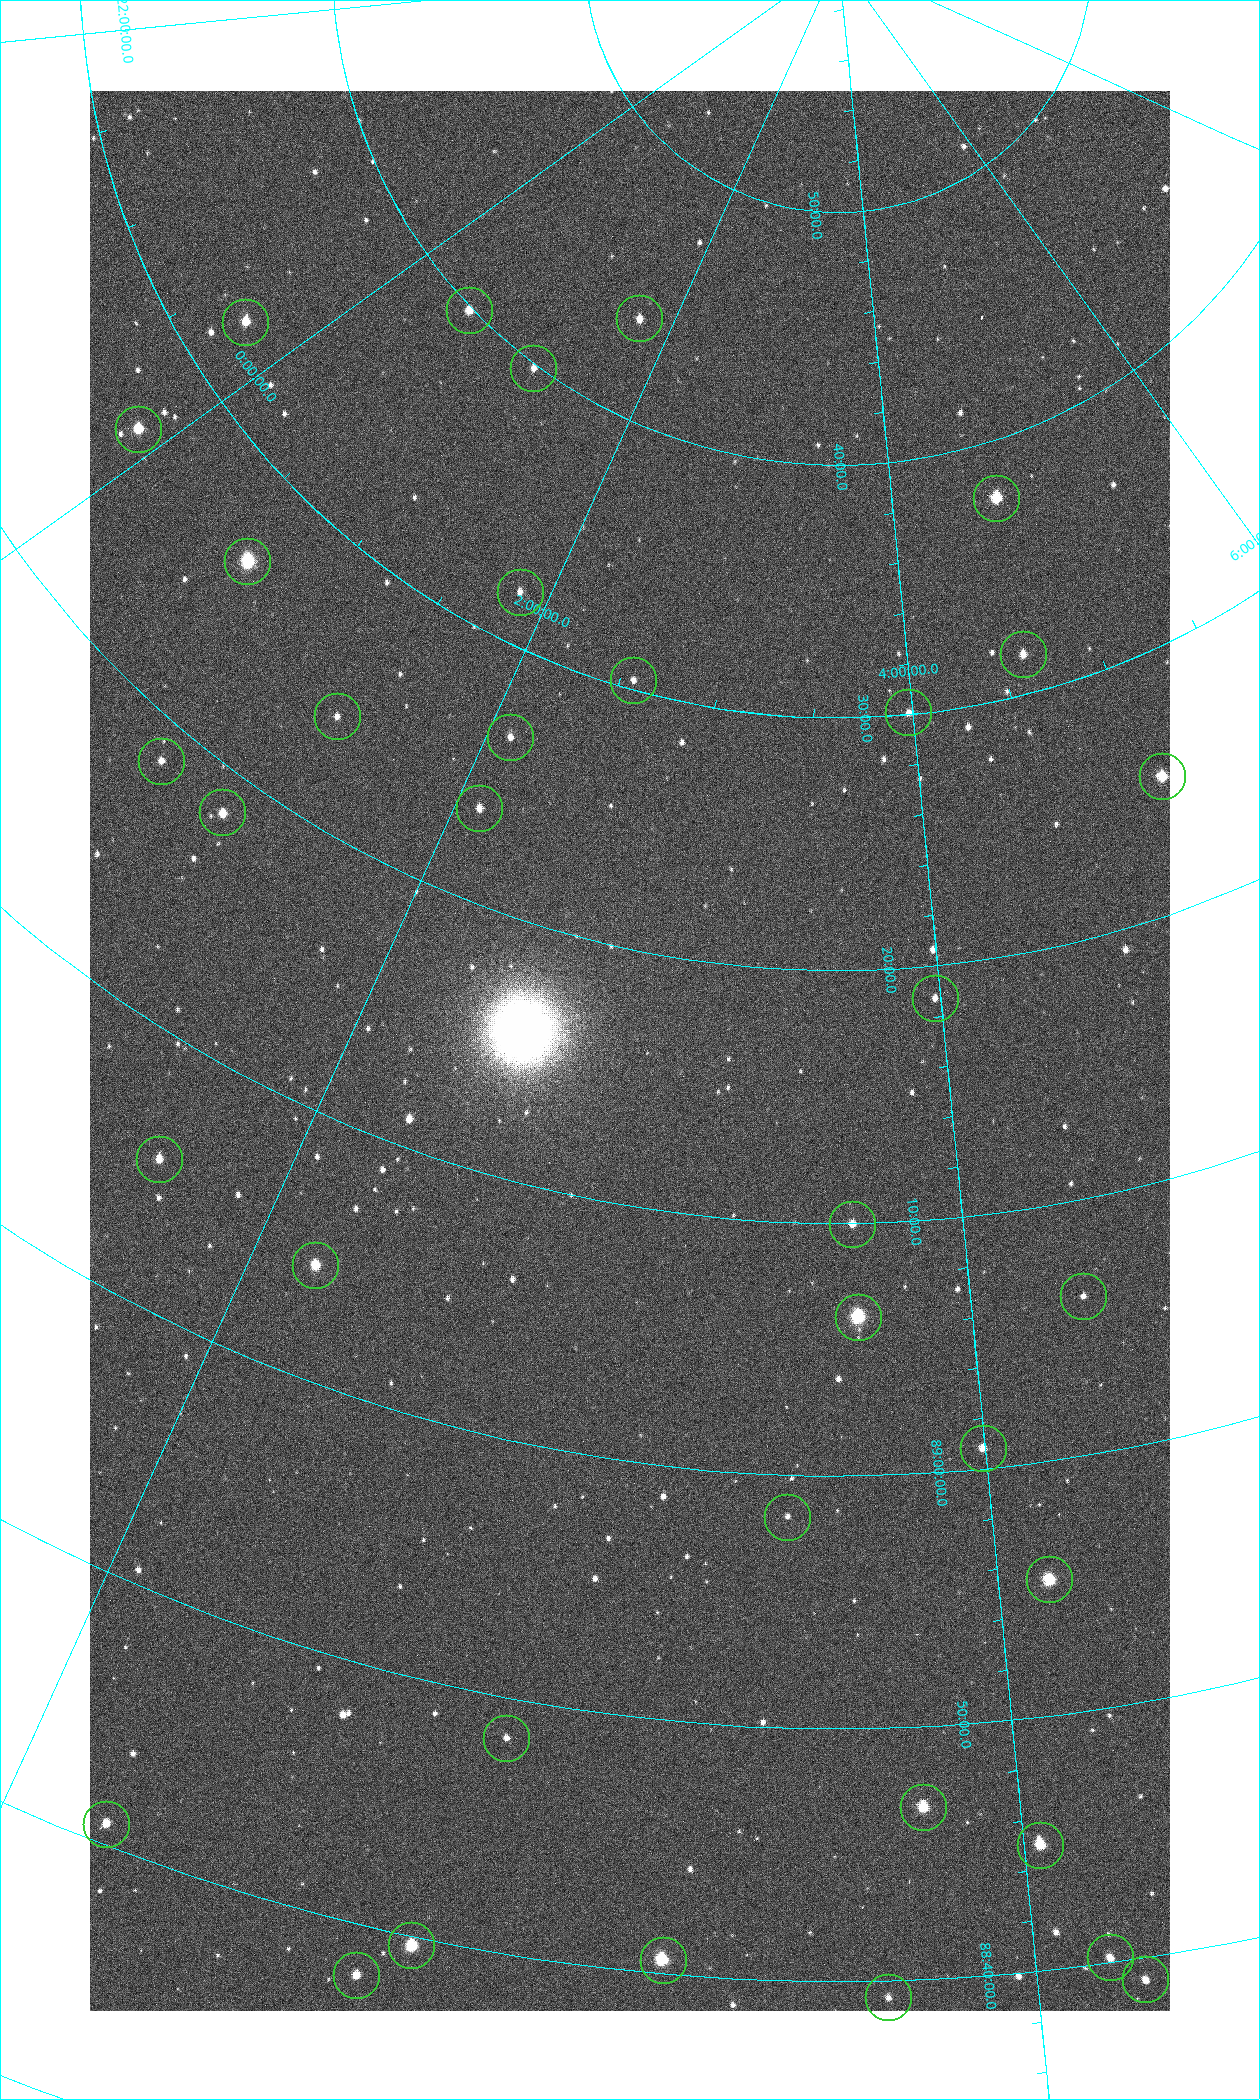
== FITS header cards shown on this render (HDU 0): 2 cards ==
NAXIS1  =                 1080 / length of data axis 1
NAXIS2  =                 1920 / length of data axis 2

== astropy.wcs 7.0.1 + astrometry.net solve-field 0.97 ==
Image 1080 x 1920 px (HDU 0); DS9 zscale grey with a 90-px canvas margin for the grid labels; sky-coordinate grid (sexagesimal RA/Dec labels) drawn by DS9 from the SOLVED WCS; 36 Tycho-2 reference stars matched to detected sources circled (green)
Header WCS: none
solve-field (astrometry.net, Tycho-2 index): SOLVED blind (the file carries no WCS)
Solved WCS: RA---TAN-SIP/DEC--TAN-SIP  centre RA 02:54:16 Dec +89:16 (43.56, +89.27 deg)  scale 2.37 arcsec/px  FOV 42.7' x 76.0'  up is -11 deg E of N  parity flipped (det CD > 0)
(file carries no celestial WCS; the grid is the blind solution)
Tycho-2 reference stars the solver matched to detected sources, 36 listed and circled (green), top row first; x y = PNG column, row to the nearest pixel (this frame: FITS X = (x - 90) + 1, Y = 1920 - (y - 91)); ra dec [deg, ICRS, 3 dp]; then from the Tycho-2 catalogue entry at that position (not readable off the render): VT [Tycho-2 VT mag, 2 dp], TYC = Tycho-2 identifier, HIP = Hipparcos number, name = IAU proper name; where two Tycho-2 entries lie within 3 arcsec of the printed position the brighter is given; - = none
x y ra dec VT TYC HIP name
469 310 7.906 +89.665 10.51 4627-6-1 - -
639 318 25.399 +89.729 11.04 4627-64-1 - -
245 322 355.808 +89.543 10.14 4662-135-1 - -
533 368 17.696 +89.664 11.87 4627-21-1 - -
138 429 358.236 +89.445 9.52 4662-45-1 - -
996 498 70.692 +89.630 9.34 4629-37-1 - -
247 561 9.931 +89.444 8.22 4627-49-1 3128 -
520 592 27.685 +89.533 12.30 4627-91-1 - -
1023 654 69.250 +89.526 11.02 4629-45-1 - -
633 680 38.519 +89.506 12.22 4628-39-1 - -
908 712 59.681 +89.501 11.64 4628-48-1 - -
337 716 20.865 +89.402 11.76 4627-105-1 - -
510 737 31.518 +89.444 11.89 4628-72-1 - -
161 761 14.190 +89.309 11.36 4627-74-1 - -
1162 776 75.971 +89.421 9.41 4629-33-1 - -
479 808 31.476 +89.392 11.96 4628-239-1 - -
222 812 18.559 +89.307 10.52 4627-75-1 - -
935 998 59.678 +89.312 11.93 4628-44-1 - -
159 1159 24.867 +89.092 10.76 4627-125-1 - -
852 1224 55.017 +89.166 11.19 4628-70-1 - -
315 1265 32.549 +89.073 9.84 4628-149-1 - -
1083 1296 64.747 +89.104 12.09 4629-51-1 - -
858 1317 55.225 +89.105 8.15 4628-68-1 17195 -
983 1448 59.913 +89.014 11.16 4628-92-1 - -
787 1517 52.514 +88.973 12.50 4628-8-1 - -
1049 1579 61.773 +88.923 8.88 4629-92-1 - -
506 1738 43.819 +88.807 12.14 4628-98-1 - -
923 1807 57.015 +88.780 9.32 4628-84-1 - -
106 1824 32.945 +88.680 10.72 4628-99-1 - -
1040 1845 60.479 +88.750 9.70 4629-3-1 - -
411 1945 42.246 +88.661 8.90 4628-20-1 - -
1110 1957 62.118 +88.670 11.02 4629-100-1 - -
663 1960 49.382 +88.676 8.64 4628-25-1 - -
356 1975 40.943 +88.634 10.89 4628-71-1 - -
1145 1979 63.018 +88.653 11.32 4629-113-1 - -
888 1997 55.782 +88.656 12.33 4628-57-1 - -